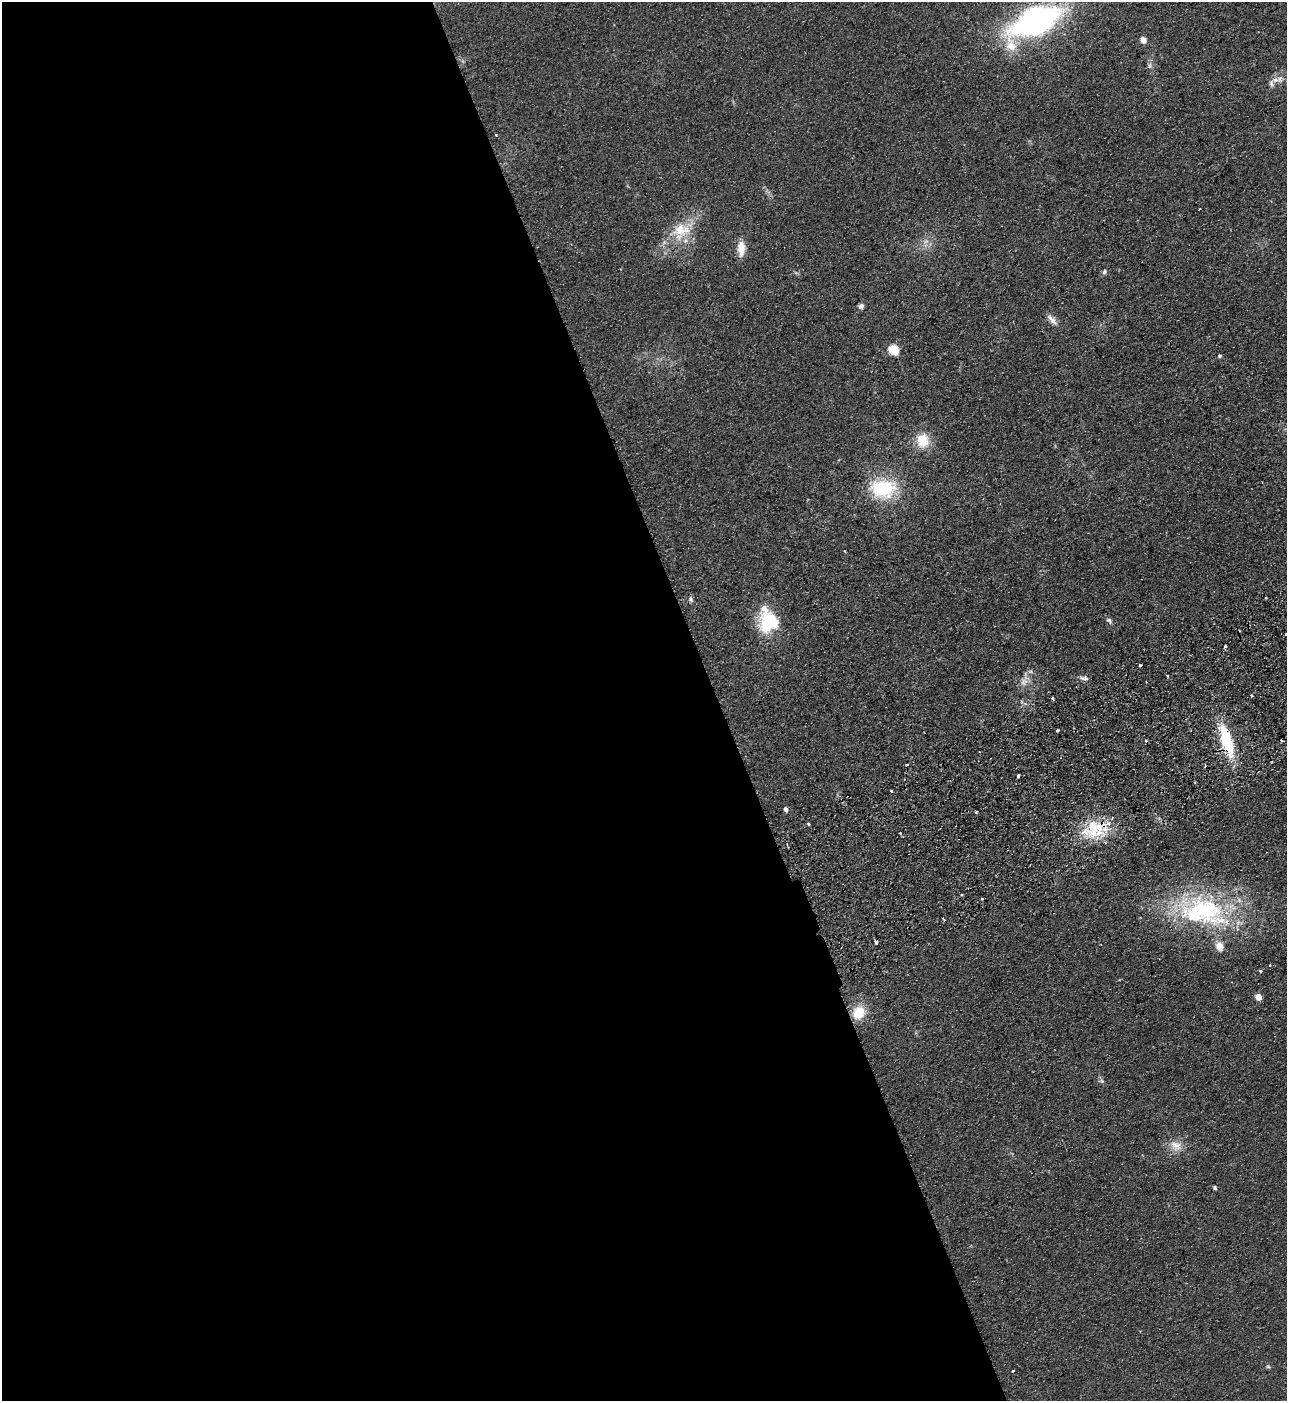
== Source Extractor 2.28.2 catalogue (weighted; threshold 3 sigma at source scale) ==
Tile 9 of 4 x 4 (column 1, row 3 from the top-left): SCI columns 183-1467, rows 1453-2851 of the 5634 x 5702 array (HDU 1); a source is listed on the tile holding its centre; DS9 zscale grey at full resolution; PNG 1289 x 1403 px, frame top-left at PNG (2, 2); no overlay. Shown black and unused: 56% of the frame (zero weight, under 2 of 3 exposures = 3% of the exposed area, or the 3 px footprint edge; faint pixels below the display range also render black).
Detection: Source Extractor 2.28.2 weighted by HDU 2 'WHT'; one run over the whole footprint, this tile lists its part. Background 0.113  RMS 0.011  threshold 0.0487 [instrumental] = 3 sigma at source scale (4.5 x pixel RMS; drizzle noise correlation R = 1.50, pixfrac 1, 0.05/0.05 arcsec/px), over >= 5 px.
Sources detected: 58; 11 cosmic-ray / hot-pixel residue — not listed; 4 inside a brighter listed object's ellipse — not listed separately; the other 43 listed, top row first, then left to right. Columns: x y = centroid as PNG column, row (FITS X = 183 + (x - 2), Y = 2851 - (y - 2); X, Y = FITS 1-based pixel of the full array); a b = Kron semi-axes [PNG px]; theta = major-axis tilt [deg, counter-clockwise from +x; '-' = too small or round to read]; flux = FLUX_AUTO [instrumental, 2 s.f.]
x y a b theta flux
1035 21 40 20 27 360
1143 40 5 4 - 13
1150 66 9 6 -86 3.4
1275 80 12 8 11 7.6
681 230 34 22 35 42
926 241 7 6 - 4
741 248 19 9 -89 13
1104 272 7 6 - 2.4
861 306 7 6 - 3.4
1052 320 17 7 -49 6.3
894 349 6 5 - 69
1219 356 4 4 - 1.9
922 440 19 17 -86 22
883 488 32 24 1 66
1266 598 3 2 - 1.4
691 599 9 5 -59 2.5
768 621 28 21 -79 58
1109 621 9 6 -37 3
1140 665 3 3 - 4.4
1167 676 3 2 - 1.6
1084 678 12 6 -5 3.7
1024 682 14 9 65 8.8
1251 696 3 2 - 2.1
1053 698 3 3 - 3.3
1057 730 3 3 - 2.9
1227 741 34 11 -73 62
1272 762 3 2 - 1.8
1018 776 3 3 - 15
892 791 3 2 - 2.1
786 809 5 4 - 3.8
808 824 3 3 - 7.5
1099 826 30 18 -17 39
1202 911 79 41 -14 190
876 942 5 3 - 4.2
1270 965 4 2 - 0.86
1260 971 3 3 - 3.6
1258 997 6 5 - 12
859 1013 17 14 57 24
1102 1081 7 5 -2 2.3
1176 1146 17 14 -43 14
1215 1188 5 4 - 1.7
1268 1366 6 5 - 1.6
1013 1370 3 3 - 3.4
Overlapping masked pixels (flux is a lower limit): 2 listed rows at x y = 1227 741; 1099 826